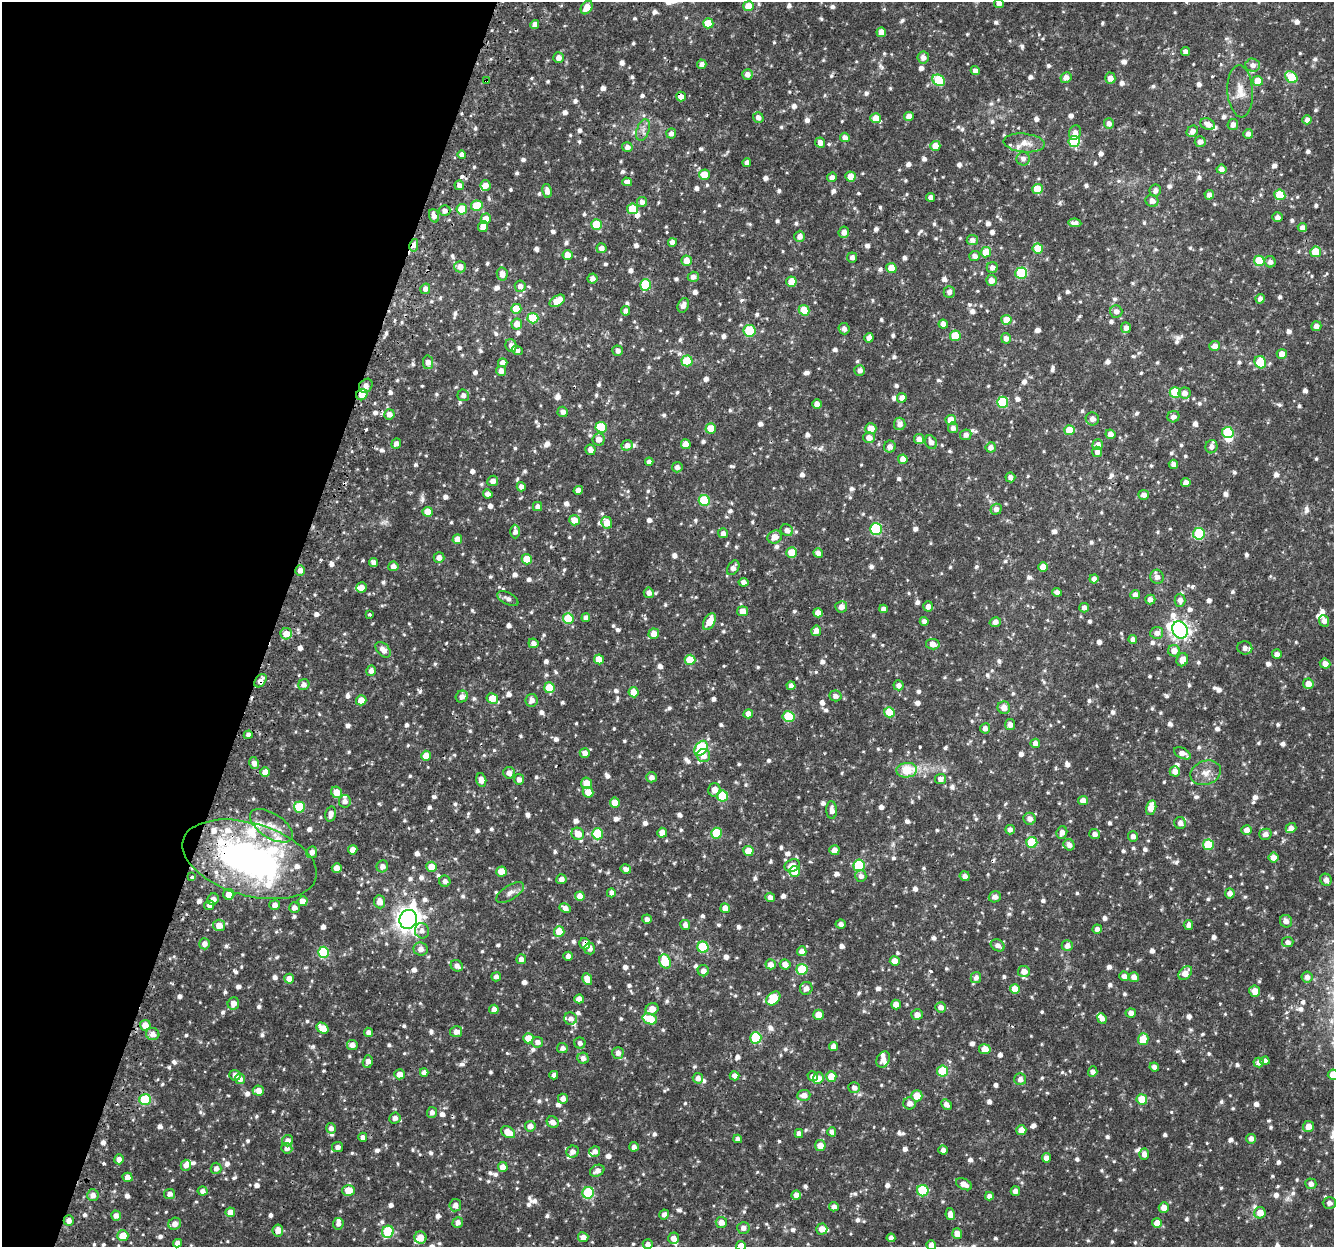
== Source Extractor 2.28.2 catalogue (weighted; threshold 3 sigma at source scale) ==
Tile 9 of 4 x 4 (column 1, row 3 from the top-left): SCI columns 55-1386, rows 1552-2796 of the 5445 x 5654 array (HDU 1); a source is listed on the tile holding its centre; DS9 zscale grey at full resolution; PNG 1336 x 1249 px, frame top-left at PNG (2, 2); each listed source drawn as its Kron ellipse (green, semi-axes under 4 px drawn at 4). Shown black and unused: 21% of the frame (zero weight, under 2 of 3 exposures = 5% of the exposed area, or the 3 px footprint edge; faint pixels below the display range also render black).
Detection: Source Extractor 2.28.2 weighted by HDU 2 'WHT'; one run over the whole footprint, this tile lists its part. Background 0.035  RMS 0.0038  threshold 0.017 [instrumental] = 3 sigma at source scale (4.5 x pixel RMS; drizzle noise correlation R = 1.50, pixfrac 1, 0.0396/0.0396 arcsec/px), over >= 5 px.
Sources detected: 1306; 2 inside a brighter object's white glare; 5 cosmic-ray / hot-pixel residue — neither listed nor drawn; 39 inside a brighter listed object's ellipse — not listed separately; of the other 1260, all 500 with FLUX_AUTO >= 1.69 (the completeness limit of this list) listed and drawn (760 fainter detections not listed), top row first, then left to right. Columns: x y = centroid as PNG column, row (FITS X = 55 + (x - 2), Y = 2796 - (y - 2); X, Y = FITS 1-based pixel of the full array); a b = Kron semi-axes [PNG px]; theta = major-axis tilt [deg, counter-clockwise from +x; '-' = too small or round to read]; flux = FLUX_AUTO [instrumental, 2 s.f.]
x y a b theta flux
999 3 5 4 - 1.7
748 6 5 5 - 6.1
587 7 7 5 58 5.2
708 23 5 5 - 8
535 24 4 4 - 1.9
881 32 5 4 - 3.8
1185 52 4 4 - 1.8
559 58 5 5 - 2.2
923 58 6 6 - 2
702 64 5 4 - 1.7
1253 65 7 6 - 2.2
975 71 4 4 - 1.8
747 74 5 5 - 2.2
1066 77 6 5 - 2.5
1291 77 7 5 -40 13
1110 78 6 5 - 2.2
939 80 6 5 - 17
486 81 4 3 - 3
1258 81 5 5 - 8.6
1240 91 26 12 -86 5.5
681 96 5 5 - 2.6
909 116 5 4 - 2.8
758 118 5 5 - 1.8
876 118 5 5 - 4.9
1307 120 4 4 - 2
1109 123 5 5 - 1.8
1208 124 8 5 -22 2.5
1233 125 5 5 - 2.1
643 130 11 6 71 1.8
1192 131 6 5 - 2.1
671 133 5 5 - 1.8
1075 133 7 6 - 2.2
1248 134 5 5 - 1.7
845 137 5 5 - 2.2
1074 141 5 5 - 23
1200 142 5 5 - 2
820 143 5 5 - 2.2
1024 143 20 9 -5 4
935 146 5 5 - 4.4
627 147 5 5 - 1.8
462 155 4 4 - 2
1023 159 7 6 - 1.8
747 162 4 4 - 1.8
1221 169 5 4 - 1.8
704 175 5 5 - 6.5
850 176 5 5 - 4.4
832 177 5 4 - 1.8
627 182 5 4 - 1.8
459 185 5 4 - 1.9
485 185 5 5 - 2.6
1038 189 5 5 - 8.9
1155 190 6 5 - 1.7
547 191 7 4 -81 2.2
1209 195 4 4 - 2
1280 195 5 5 - 12
931 197 4 4 - 1.9
1152 201 6 6 - 2.2
642 202 5 5 - 1.8
477 206 6 5 - 11
462 209 5 5 - 11
633 209 5 5 - 11
445 211 5 5 - 1.9
434 216 7 5 -72 2
1277 217 5 5 - 1.7
486 219 5 5 - 4.3
1075 223 6 4 -8 1.8
596 224 5 5 - 11
483 227 5 5 - 2.7
1302 228 5 4 - 2
844 232 5 5 - 2.2
800 236 6 5 - 2.2
972 240 6 5 - 1.8
672 242 4 4 - 2.4
414 245 6 4 78 2
601 248 5 5 - 2.2
1038 248 5 5 - 8.6
986 252 5 5 - 8.7
1316 252 5 5 - 10
568 255 5 5 - 4.4
975 256 5 5 - 1.8
852 257 5 5 - 1.7
687 261 5 5 - 4.1
1259 261 5 5 - 15
1270 262 6 5 - 1.9
460 267 6 6 - 2.7
992 267 5 5 - 2
891 268 5 5 - 7.2
1021 273 6 5 - 23
502 274 6 5 - 2.8
693 277 5 5 - 1.9
592 278 5 5 - 2.3
991 280 5 5 - 2.6
791 282 5 5 - 5.5
646 285 6 5 - 18
520 286 5 5 - 1.9
425 289 5 5 - 1.7
949 292 6 5 - 1.7
1260 299 5 4 - 1.8
557 301 8 5 31 6
683 305 7 5 68 2.3
516 309 5 5 - 8.2
804 310 5 5 - 10
625 311 4 4 - 1.7
1116 311 6 6 - 2
533 318 5 5 - 13
1006 320 5 5 - 5.6
517 324 5 5 - 3.9
943 324 4 4 - 2.4
1316 326 5 5 - 1.8
1126 328 5 5 - 1.8
844 329 6 5 - 1.8
749 331 6 6 - 18
955 336 5 5 - 9.1
869 338 5 4 - 1.9
1006 338 5 5 - 1.9
511 345 6 5 - 2
1214 346 5 5 - 2.2
517 350 6 3 -14 2.5
618 351 5 5 - 1.8
1282 354 5 5 - 3.5
687 361 5 5 - 13
428 362 7 5 -79 2.5
1260 362 6 5 - 13
503 363 5 4 - 1.9
860 370 5 5 - 1.9
501 371 5 5 - 2.2
366 386 7 6 - 2.7
1175 392 5 5 - 16
1184 393 6 5 - 2.3
362 395 6 5 - 4.8
463 395 6 6 - 1.8
902 398 5 5 - 2.4
1003 402 5 5 - 23
817 404 4 4 - 2.7
563 412 5 5 - 1.8
389 414 5 5 - 2.3
1173 417 6 5 - 1.8
1092 419 7 6 - 2
951 420 5 5 - 5
900 424 6 6 - 2
601 427 6 5 - 15
711 428 5 5 - 6.4
953 428 5 5 - 1.8
871 429 5 5 - 4.3
1069 430 5 5 - 9.3
1228 432 6 5 - 21
1110 434 5 5 - 2.4
966 435 5 5 - 1.8
869 438 6 5 - 2.8
599 439 6 6 - 3
919 439 5 5 - 2.2
931 442 7 5 -65 2.2
396 444 5 5 - 1.8
686 444 5 5 - 2.9
1098 444 5 5 - 2
627 445 6 5 - 2
890 447 6 6 - 2
991 447 5 5 - 1.8
1211 447 7 6 - 2
590 450 5 5 - 2.3
1097 452 5 5 - 1.8
903 459 4 4 - 3.3
649 462 4 4 - 1.7
1173 464 5 4 - 1.7
677 467 5 5 - 1.7
1010 477 5 5 - 1.8
493 481 5 5 - 2
1186 483 4 4 - 2.4
521 487 4 4 - 1.8
578 490 5 4 - 2.1
488 494 4 4 - 1.8
1144 495 5 5 - 1.8
704 501 5 5 - 19
537 506 4 4 - 2
996 509 5 5 - 1.8
427 512 5 5 - 5.5
574 520 5 5 - 4.3
607 523 6 5 - 5
876 529 6 6 - 30
787 530 6 5 - 2
515 531 7 5 -90 1.9
723 533 5 5 - 1.7
1199 534 6 6 - 24
775 537 7 6 - 3.4
457 539 5 4 - 4.3
792 553 5 5 - 6.7
818 553 5 4 - 1.8
439 557 5 5 - 2.2
527 559 5 5 - 9.3
374 563 5 4 - 1.8
393 566 5 5 - 1.9
1043 567 5 5 - 4.4
733 568 8 5 58 1.8
300 570 5 5 - 2.1
1157 577 7 6 - 2.2
1094 579 4 4 - 1.9
744 582 5 4 - 1.9
361 588 5 5 - 2.9
1057 592 5 4 - 1.8
649 593 5 5 - 1.9
1135 595 4 4 - 1.9
508 599 11 5 -28 1.7
1150 599 5 5 - 2
1180 600 6 5 - 1.9
928 606 5 5 - 2
841 607 6 5 - 2.3
1084 608 4 4 - 1.8
883 609 4 4 - 1.7
742 611 5 5 - 3.3
818 613 5 4 - 3.6
369 614 3 3 - 2.2
586 618 4 4 - 1.8
568 619 5 5 - 13
924 621 4 4 - 1.7
1324 621 6 5 - 2.1
709 622 9 5 61 4.9
995 622 6 5 - 2
1180 630 9 7 -62 150
816 631 5 5 - 2.1
1157 633 6 6 - 2
286 634 6 5 - 4.5
654 634 5 5 - 4.4
1133 639 4 4 - 1.8
533 643 5 4 - 1.7
933 644 7 5 -10 3.3
1245 648 7 6 - 1.9
383 650 9 6 -46 3
1174 651 6 5 - 2.9
1277 654 5 5 - 1.8
599 659 5 5 - 4.3
690 660 5 5 - 9.4
1182 660 7 5 63 3
1325 664 5 5 - 2.4
371 671 5 5 - 2
260 681 7 5 50 2.1
1308 684 5 5 - 3.1
304 685 5 5 - 1.8
898 685 5 5 - 1.8
791 686 4 4 - 1.8
549 688 5 5 - 10
634 692 5 5 - 5.1
835 696 6 5 - 1.8
462 697 6 5 - 2.3
492 698 6 5 - 6.7
361 700 5 5 - 4.1
532 700 6 6 - 2.1
1004 708 6 6 - 3.1
889 712 5 5 - 9.9
748 714 5 4 - 3.5
788 717 6 5 - 16
1010 725 5 5 - 1.9
985 728 5 5 - 2
248 735 4 4 - 1.7
1035 743 5 4 - 2.2
701 748 8 6 54 31
585 753 5 4 - 2.1
1182 753 9 5 -27 2.7
426 756 5 5 - 4.7
703 756 7 6 - 2.6
254 763 6 4 -78 2.1
907 770 10 7 4 13
1175 771 5 5 - 2.6
265 772 5 5 - 4.1
509 773 6 5 - 2.3
1206 773 16 12 20 4
651 777 5 5 - 2
519 779 5 5 - 2
940 779 5 5 - 2.1
481 780 7 5 -76 2.9
586 783 5 5 - 5
714 790 7 6 - 2.5
336 792 6 5 - 4.7
588 792 5 5 - 4.2
722 796 5 5 - 14
345 801 6 6 - 1.9
1083 801 5 4 - 3
615 803 5 5 - 5.2
299 807 5 5 - 20
1151 808 7 5 77 6.1
832 810 9 5 -88 2.4
331 814 8 5 77 2.5
1030 819 6 6 - 2.4
1180 823 6 5 - 2
271 826 24 12 -33 6.2
1291 828 5 5 - 1.8
1010 830 5 4 - 1.7
1247 830 5 5 - 2.6
1062 832 6 5 - 2.2
662 833 5 5 - 4
716 833 5 5 - 12
578 834 6 6 - 5
597 834 5 5 - 18
1094 834 5 5 - 1.7
1265 834 6 5 - 2
1133 836 5 5 - 1.7
1032 843 5 5 - 17
1069 845 6 5 - 2
1208 845 5 5 - 14
353 850 5 4 - 3.8
834 850 5 5 - 2.8
748 851 5 5 - 5.9
312 852 6 5 - 1.9
1273 857 5 5 - 3.1
249 859 69 36 -17 130
792 865 8 6 18 4.3
859 865 6 5 - 22
382 866 6 5 - 2
431 867 5 5 - 4.9
337 868 5 5 - 3.4
626 869 5 4 - 1.9
501 871 5 5 - 4.9
795 871 5 5 - 6.9
861 876 6 5 - 1.8
965 876 5 4 - 1.9
192 877 3 3 - 2.3
561 879 5 5 - 2
1326 880 6 5 - 2.1
445 881 6 5 - 1.8
510 893 16 7 32 2.2
611 893 4 4 - 1.7
1230 893 5 5 - 2.3
229 894 5 5 - 3.8
580 896 5 4 - 3.5
770 897 5 4 - 1.9
995 897 6 5 - 1.9
213 899 6 5 - 1.8
303 901 5 5 - 3.3
380 902 6 5 - 3.6
209 905 5 4 - 1.7
275 905 5 5 - 1.9
294 908 5 5 - 1.7
565 908 6 4 -27 1.8
725 908 5 4 - 3.2
408 919 10 8 72 350
647 919 5 4 - 1.7
1286 921 6 6 - 2.2
841 924 5 4 - 1.8
219 925 6 5 - 4.2
685 925 5 5 - 1.9
1188 925 5 4 - 1.8
1097 929 5 4 - 1.8
422 931 8 7 - 1.9
559 931 5 5 - 7.2
1288 942 5 5 - 1.8
204 944 5 5 - 1.9
585 944 6 5 - 2.5
998 945 7 5 -30 2
1067 946 5 5 - 2.1
703 947 5 5 - 22
421 949 7 6 - 2.3
590 949 6 5 - 1.8
802 951 5 4 - 2.7
323 952 5 5 - 24
568 956 4 4 - 1.7
521 959 5 5 - 1.7
665 961 7 5 -69 13
895 961 5 5 - 5.2
771 964 5 5 - 2.3
785 964 5 5 - 2.8
457 966 6 5 - 1.9
802 969 5 5 - 18
703 971 5 5 - 2.2
1024 971 6 5 - 3
1185 973 8 5 48 3.6
1124 976 5 4 - 1.8
496 977 5 4 - 1.7
1134 977 5 5 - 2.1
1307 977 5 5 - 1.9
976 978 6 5 - 1.8
289 979 5 5 - 3.3
587 979 6 4 -62 4
806 988 6 6 - 2.1
1015 989 5 5 - 5.2
1255 991 5 5 - 3.7
773 998 8 5 44 13
579 999 5 4 - 2.2
233 1003 6 5 - 2.5
896 1005 5 5 - 3.9
941 1007 5 5 - 2.3
494 1009 5 4 - 2.4
652 1009 6 5 - 3.9
1131 1013 5 4 - 2
819 1015 5 5 - 4.8
917 1015 6 5 - 2.6
1102 1018 5 4 - 2
571 1019 6 6 - 2
650 1019 7 5 -20 12
145 1025 5 5 - 4
322 1028 6 5 - 5.5
369 1032 5 4 - 1.8
456 1032 6 5 - 2
153 1034 7 6 - 2.3
528 1038 5 5 - 5.6
756 1038 5 5 - 23
1143 1039 6 5 - 6.6
537 1042 5 5 - 1.9
580 1043 5 5 - 1.7
352 1045 5 5 - 2.3
834 1046 4 4 - 2.6
562 1048 5 5 - 1.7
985 1049 5 5 - 5.7
618 1053 6 5 - 2.1
583 1058 6 5 - 1.9
883 1059 8 6 62 2.1
368 1061 6 5 - 2
1265 1061 4 4 - 1.8
1259 1063 5 5 - 1.9
1154 1067 5 4 - 1.7
943 1071 5 5 - 16
424 1072 4 4 - 1.8
1093 1072 5 4 - 1.8
400 1074 5 5 - 3.1
235 1075 5 5 - 1.8
554 1075 4 4 - 1.8
1333 1075 5 5 - 4
735 1076 5 4 - 2
813 1076 5 4 - 1.8
831 1076 5 5 - 5.1
698 1078 5 5 - 1.9
818 1078 6 5 - 3
240 1079 5 5 - 2
1020 1079 6 6 - 1.9
854 1088 6 5 - 1.7
258 1091 6 5 - 2.8
804 1095 6 5 - 2.7
917 1096 5 5 - 6.1
563 1099 5 5 - 1.9
1142 1099 5 5 - 9.2
145 1100 5 5 - 23
910 1103 6 6 - 2.2
946 1104 6 4 -42 1.9
432 1112 5 5 - 1.8
395 1118 6 5 - 1.8
553 1122 6 5 - 2.5
530 1126 5 5 - 2.2
1308 1126 5 5 - 3.5
331 1128 5 5 - 1.8
1021 1130 5 5 - 2.8
508 1132 7 5 -30 5.8
832 1132 4 4 - 1.8
799 1133 4 4 - 1.8
363 1137 4 4 - 1.8
738 1139 4 4 - 1.7
1251 1139 5 5 - 2
288 1141 6 5 - 2
820 1146 5 5 - 3.8
338 1147 5 5 - 1.8
634 1147 5 4 - 1.7
287 1148 5 5 - 1.7
943 1150 4 4 - 1.8
595 1151 5 5 - 1.8
573 1152 6 6 - 2.1
1144 1154 5 5 - 2
1047 1158 5 4 - 2.1
119 1159 5 4 - 1.9
186 1165 5 5 - 1.9
503 1167 5 5 - 3.6
216 1168 6 5 - 1.7
597 1171 7 5 26 2.2
128 1177 5 4 - 2.6
964 1184 8 5 -28 3.1
1311 1184 5 5 - 1.9
348 1190 6 5 - 5.5
202 1191 5 4 - 1.7
923 1191 6 5 - 20
1015 1191 5 4 - 1.9
588 1193 6 5 - 26
170 1194 5 5 - 1.7
93 1195 6 6 - 1.9
796 1195 5 4 - 2.3
989 1196 4 4 - 1.8
1329 1203 6 6 - 1.7
455 1205 6 6 - 2
834 1207 5 4 - 1.7
1164 1208 5 5 - 3.9
230 1212 5 5 - 3.3
1260 1213 6 5 - 4.3
664 1214 5 4 - 1.7
950 1214 6 4 -78 2.2
116 1216 5 5 - 1.9
69 1220 5 5 - 2
458 1222 5 5 - 1.7
721 1222 6 5 - 3.2
1157 1223 5 5 - 4.1
175 1224 6 6 - 2.3
338 1224 5 5 - 1.7
743 1228 6 5 - 1.9
822 1229 5 5 - 3.1
278 1230 6 5 - 2.6
388 1232 6 5 - 21
957 1234 5 5 - 4.1
123 1236 5 5 - 6
420 1237 6 6 - 4.9
583 1237 5 5 - 2.8
673 1238 6 5 - 2.5
891 1238 4 4 - 1.8
177 1243 4 4 - 1.9
648 1244 5 4 - 1.7
931 1245 5 5 - 2.3
741 1246 5 5 - 3.7
Overlapping masked pixels (flux is a lower limit): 8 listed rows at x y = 486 81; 681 96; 414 245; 362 395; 260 681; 249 859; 585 944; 145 1100
Isophote crosses this tile's border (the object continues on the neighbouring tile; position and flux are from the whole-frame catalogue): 4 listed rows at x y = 999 3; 1333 1075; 931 1245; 741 1246